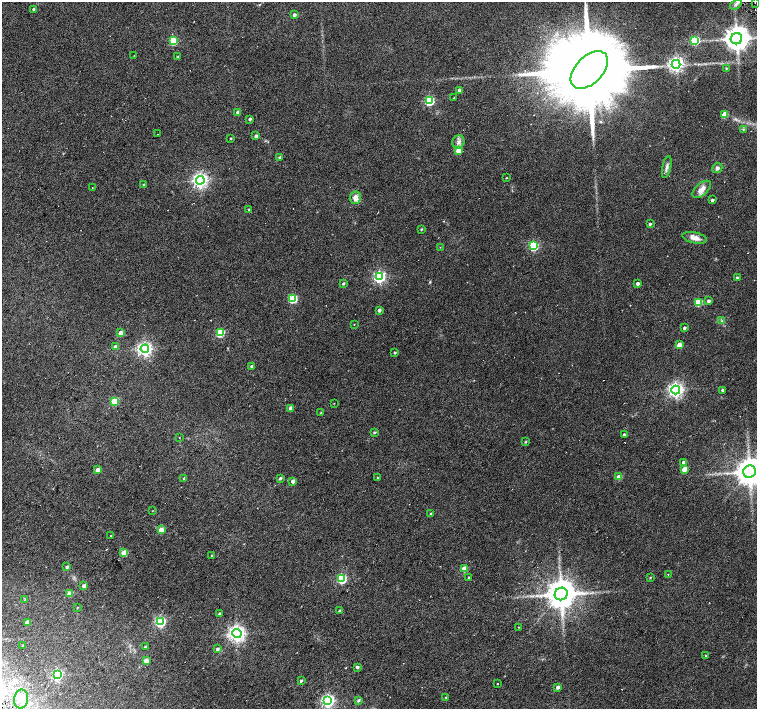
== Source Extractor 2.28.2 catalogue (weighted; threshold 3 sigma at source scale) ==
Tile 7 of 4 x 4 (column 3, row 2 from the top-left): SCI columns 3022-4531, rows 3069-4482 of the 6041 x 6067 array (HDU 1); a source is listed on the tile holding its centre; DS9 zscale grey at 2 x 2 block average (1 PNG px = mean of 2 x 2 image px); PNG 759 x 711 px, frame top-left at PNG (2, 2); each listed source drawn as its Kron ellipse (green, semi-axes under 4 px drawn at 4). Shown black and unused: <1% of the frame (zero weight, under 3 of 6 exposures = <1% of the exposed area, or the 3 px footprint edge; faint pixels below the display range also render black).
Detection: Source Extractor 2.28.2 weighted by HDU 2 'WHT'; one run over the whole footprint, this tile lists its part. Background 0.0217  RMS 0.0052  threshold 0.0214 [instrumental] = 3 sigma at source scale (4.09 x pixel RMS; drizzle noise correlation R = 1.36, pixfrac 0.8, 0.0396/0.0396 arcsec/px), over >= 5 px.
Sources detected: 116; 1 cosmic-ray / hot-pixel residue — neither listed nor drawn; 1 inside a brighter listed object's ellipse — not listed separately; the other 114 listed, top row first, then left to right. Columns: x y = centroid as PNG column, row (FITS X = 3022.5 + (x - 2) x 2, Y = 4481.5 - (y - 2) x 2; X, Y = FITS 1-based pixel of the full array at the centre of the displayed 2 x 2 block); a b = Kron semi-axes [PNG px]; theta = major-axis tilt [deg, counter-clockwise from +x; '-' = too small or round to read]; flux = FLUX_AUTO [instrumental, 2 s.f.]
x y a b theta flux
755 3 2 2 - 0.46
736 4 6 4 36 2.9
34 9 2 2 - 2.4
294 15 3 2 - 2.7
736 39 6 5 - 1300
695 40 4 3 - 69
173 41 3 3 - 46
134 55 2 2 - 0.45
178 57 3 2 - 1.4
676 64 4 4 - 370
726 68 2 2 - 1
589 70 23 13 45 29000
459 90 3 2 - 4.5
454 98 2 2 - 0.81
429 101 4 3 - 90
238 112 3 2 - 6.1
724 115 3 3 - 22
250 119 2 2 - 2.5
743 130 3 2 - 1
158 134 2 2 - 0.32
256 136 3 3 - 3.6
231 138 2 2 - 0.88
458 142 7 6 - 4.6
458 151 3 3 - 18
280 157 4 3 - 1.5
667 167 11 4 77 3.9
717 168 5 5 - 3.2
506 178 2 2 - 0.74
200 180 4 4 - 370
144 184 2 2 - 1.1
92 187 2 2 - 0.35
702 189 11 6 42 7.7
355 198 6 5 - 6.6
712 200 3 2 - 2.4
249 209 3 2 - 1.1
650 224 3 2 - 2.3
421 229 3 2 - 1.2
694 238 12 5 -11 8.3
533 246 4 3 - 87
440 247 2 2 - 0.5
380 277 4 4 - 180
737 278 3 2 - 1.7
343 283 3 2 - 1.4
638 283 3 3 - 3.1
293 299 3 3 - 65
708 301 3 2 - 3
699 302 3 3 - 41
379 310 3 3 - 3.4
722 321 3 2 - 0.84
354 324 2 2 - 0.44
684 328 2 2 - 2.4
121 333 3 3 - 12
220 333 3 3 - 54
679 345 3 3 - 14
116 346 3 3 - 6.2
145 349 4 4 - 310
395 352 3 2 - 1.6
252 366 3 3 - 3
676 390 4 4 - 340
722 390 3 2 - 1.8
115 401 3 3 - 42
334 403 2 2 - 0.42
291 408 3 3 - 5.8
321 413 3 2 - 0.85
374 432 4 2 - 1.3
624 435 3 2 - 4.5
179 438 2 2 - 1.4
525 442 3 2 - 0.99
684 462 3 3 - 5.1
684 469 3 3 - 16
98 470 3 3 - 8.8
749 472 6 6 - 1900
619 477 3 3 - 14
184 478 3 3 - 1.7
280 478 3 2 - 2
378 478 3 3 - 1.7
293 481 3 3 - 4.8
152 511 2 2 - 0.55
430 514 3 2 - 1
161 530 3 3 - 19
111 536 3 2 - 0.66
124 553 3 3 - 19
212 555 2 2 - 0.82
67 567 3 3 - 2.3
464 569 3 3 - 21
668 574 2 2 - 0.56
469 577 2 2 - 1.2
650 578 3 2 - 0.94
342 579 3 3 - 79
84 586 3 3 - 5.4
70 594 3 3 - 18
561 594 6 6 - 2400
25 599 2 2 - 0.49
77 608 2 2 - 0.6
340 611 3 2 - 2.4
220 613 3 2 - 1.8
27 622 3 2 - 8
160 622 4 4 - 140
519 627 2 2 - 0.5
237 634 4 4 - 450
23 645 3 2 - 1.2
145 647 3 2 - 1.7
217 649 3 3 - 2.2
706 655 2 2 - 0.98
146 661 3 3 - 12
357 667 3 2 - 2.7
58 675 4 3 - 140
301 681 3 2 - 1.7
497 684 2 2 - 0.42
558 687 3 2 - 4.6
446 697 3 2 - 0.83
21 699 9 7 79 7
358 700 4 3 - 2
328 701 4 4 - 240
Isophote crosses this tile's border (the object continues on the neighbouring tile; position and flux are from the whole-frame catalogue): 1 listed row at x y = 749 472
Diffuse or blended objects may show on this block-average render without a row.